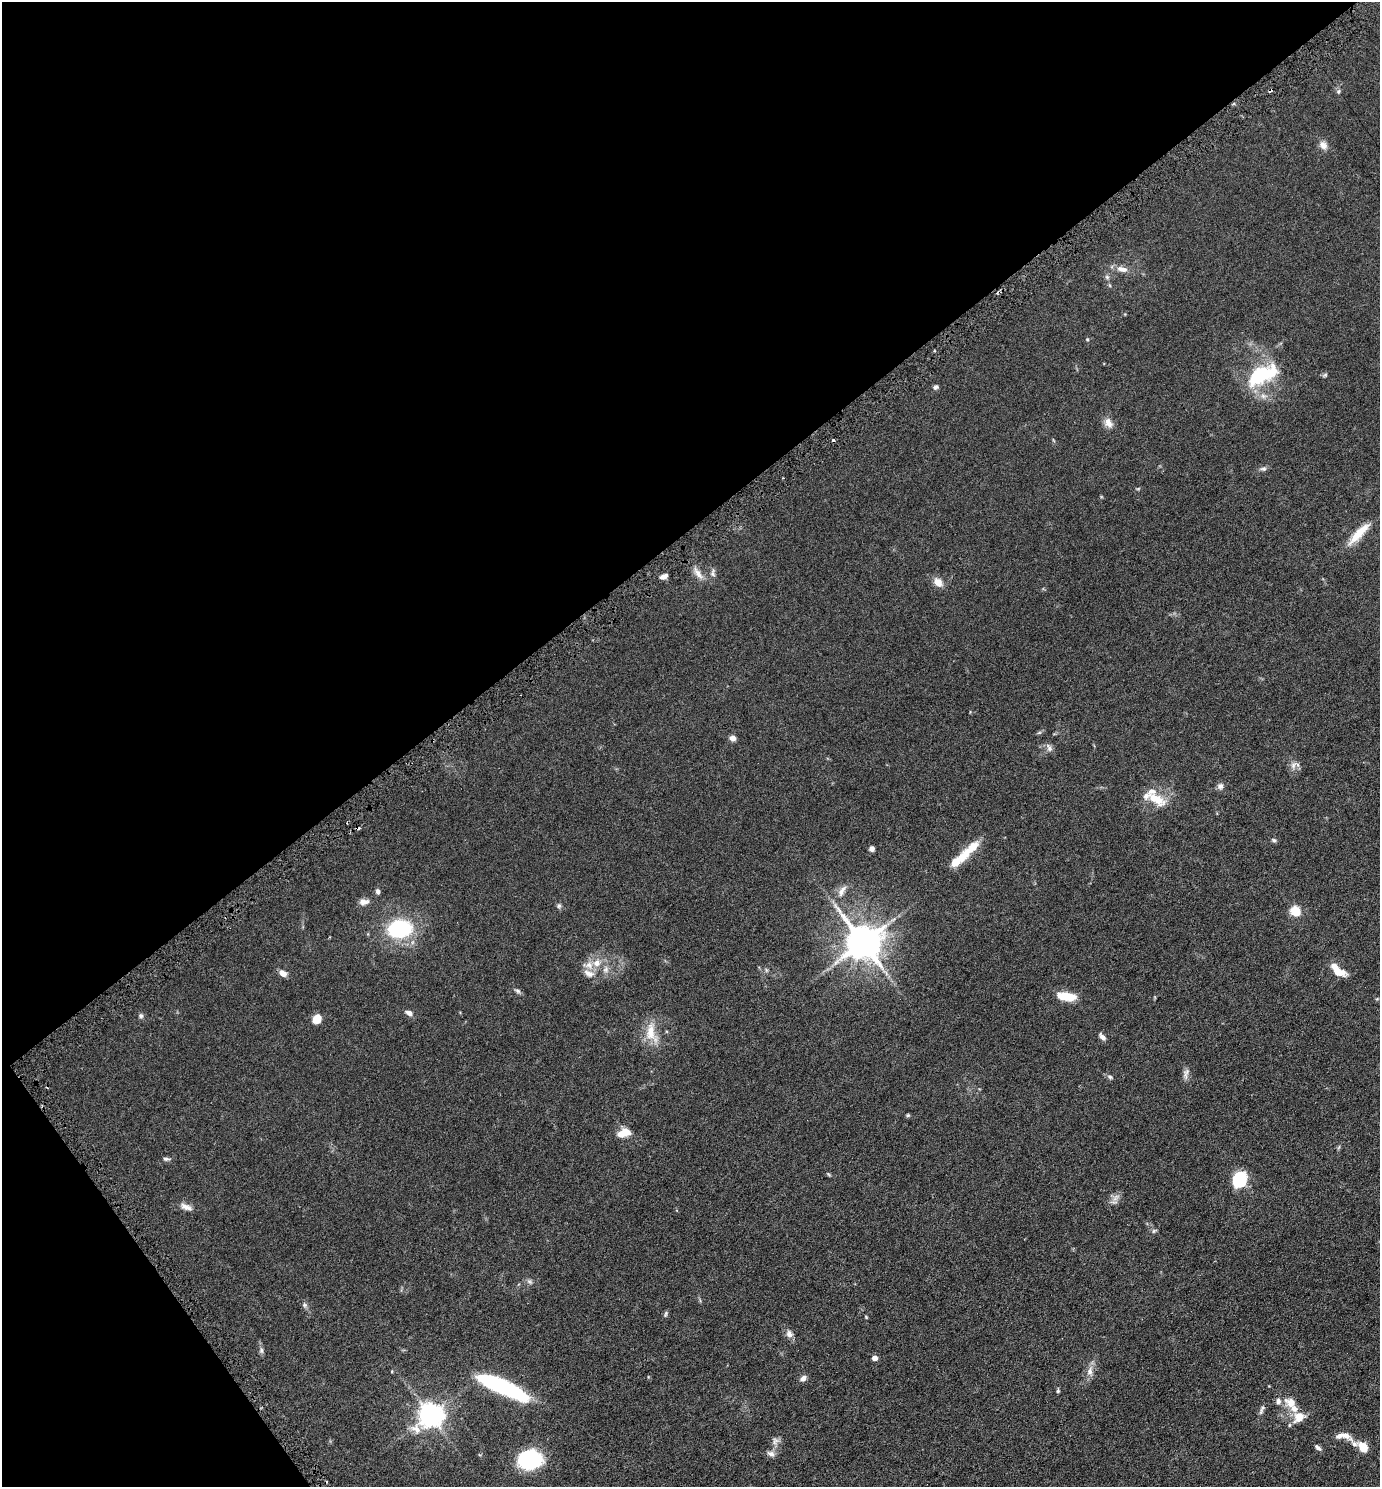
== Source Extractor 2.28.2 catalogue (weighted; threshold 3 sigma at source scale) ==
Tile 5 of 4 x 4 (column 1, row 2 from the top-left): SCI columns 156-1533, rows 2986-4470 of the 5961 x 5968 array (HDU 1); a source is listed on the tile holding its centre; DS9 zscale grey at full resolution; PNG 1382 x 1489 px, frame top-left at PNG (2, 2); no overlay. Shown black and unused: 39% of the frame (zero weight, under 3 of 6 exposures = <1% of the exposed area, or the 3 px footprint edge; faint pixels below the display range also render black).
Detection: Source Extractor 2.28.2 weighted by HDU 2 'WHT'; one run over the whole footprint, this tile lists its part. Background 0.0673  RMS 0.006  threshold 0.0247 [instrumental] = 3 sigma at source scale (4.09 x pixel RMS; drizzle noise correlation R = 1.36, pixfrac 0.8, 0.05/0.05 arcsec/px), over >= 5 px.
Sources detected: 92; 1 inside a brighter object's white glare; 3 cosmic-ray / hot-pixel residue — not listed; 8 inside a brighter listed object's ellipse — not listed separately; the other 80 listed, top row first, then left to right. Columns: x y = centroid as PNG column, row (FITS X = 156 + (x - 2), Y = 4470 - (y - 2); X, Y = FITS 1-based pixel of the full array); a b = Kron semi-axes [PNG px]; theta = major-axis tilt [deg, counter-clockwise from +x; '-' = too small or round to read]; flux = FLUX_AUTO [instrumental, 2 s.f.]
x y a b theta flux
1270 90 5 3 - 0.68
1338 91 6 6 - 1.1
1323 145 11 9 -53 3.3
1122 269 17 8 -12 4
1107 277 6 6 - 1.2
1087 339 5 3 - 0.49
1262 375 43 20 28 31
1325 375 7 5 27 0.85
936 387 7 5 25 1.4
1108 423 14 10 -57 3.8
1263 469 10 6 3 1.4
1138 489 6 4 19 0.57
1359 533 36 9 46 10
698 573 21 7 -53 4.2
713 573 11 6 86 1.9
664 576 10 5 22 2.2
938 582 11 8 -47 4.8
1039 733 6 4 19 0.77
732 738 6 6 - 2.9
1049 748 13 6 -59 1.9
1293 765 12 7 67 2.6
1220 786 9 8 - 2
1156 799 26 11 -29 11
1274 840 7 5 -18 1
973 847 22 10 37 8.5
872 849 6 5 - 1.8
956 862 13 9 43 7
842 891 19 8 61 4.3
378 892 6 5 - 1.6
364 902 12 7 5 3
559 906 7 6 - 1.2
1295 911 5 5 - 34
399 929 23 17 9 48
863 942 11 10 - 1300
597 963 13 10 40 5.9
606 969 10 8 82 2.7
766 970 6 4 -72 0.75
1338 972 15 7 -19 8.3
283 973 8 6 -34 3.4
589 973 17 10 -25 4.4
517 991 9 5 -18 1.2
1066 996 20 9 -8 11
409 1013 8 5 -18 2.7
141 1016 7 6 - 1.1
317 1019 7 7 - 9.4
651 1032 31 14 -78 11
1102 1037 10 5 -49 2
1186 1074 17 7 78 2.4
1110 1077 8 6 -33 1.2
908 1115 5 5 - 0.64
621 1134 14 9 -9 4.6
1339 1147 6 4 71 0.69
166 1159 8 5 -12 1.2
828 1174 6 4 -45 0.63
1240 1179 15 13 83 24
1115 1197 14 6 52 2.8
186 1207 17 7 -22 3.3
1154 1231 6 5 - 0.91
530 1281 8 6 -54 1.3
305 1305 8 7 - 1.3
665 1314 9 5 72 0.95
866 1317 5 3 - 0.5
789 1334 11 9 -57 2.6
261 1350 9 5 -88 1.3
875 1358 4 4 - 4.3
392 1371 4 3 - 0.4
1090 1371 16 8 82 3.8
803 1378 8 6 43 2.5
501 1386 46 10 -25 94
1058 1391 6 4 87 0.73
1291 1402 14 11 -21 6.3
1262 1409 15 5 69 1.7
430 1414 8 8 - 520
1299 1417 15 12 35 7.6
1344 1436 25 9 -9 5.2
775 1441 11 9 66 2.6
1318 1447 9 5 -43 1.6
1363 1447 12 8 -49 7.4
771 1454 11 7 -25 2.3
529 1460 19 15 -4 61
Overlapping masked pixels (flux is a lower limit): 1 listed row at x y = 1270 90